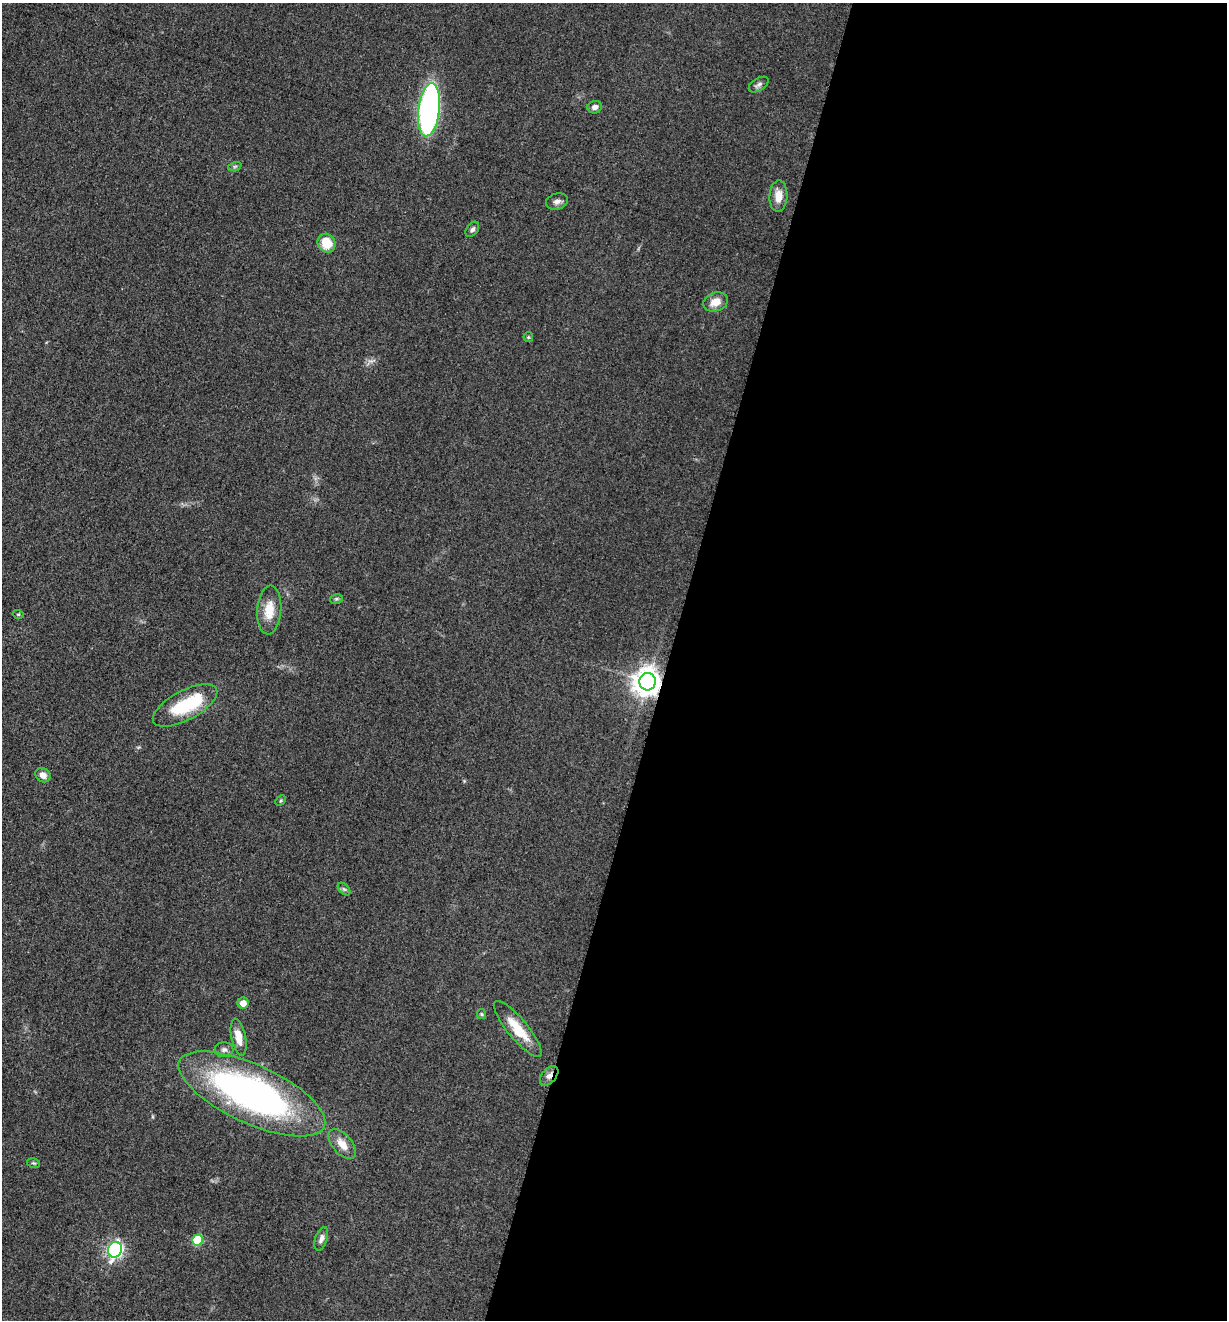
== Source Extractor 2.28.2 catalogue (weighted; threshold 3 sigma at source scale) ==
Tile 12 of 4 x 4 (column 4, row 3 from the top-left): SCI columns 3939-5163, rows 1330-2647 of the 5304 x 5292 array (HDU 1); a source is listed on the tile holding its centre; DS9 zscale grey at full resolution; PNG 1229 x 1322 px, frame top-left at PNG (2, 3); each listed source drawn as its Kron ellipse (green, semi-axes under 4 px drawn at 4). Shown black and unused: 46% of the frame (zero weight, under 3 of 5 exposures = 1% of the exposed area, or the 3 px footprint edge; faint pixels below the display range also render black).
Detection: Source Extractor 2.28.2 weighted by HDU 2 'WHT'; one run over the whole footprint, this tile lists its part. Background 0.0504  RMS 0.0058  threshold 0.0261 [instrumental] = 3 sigma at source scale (4.5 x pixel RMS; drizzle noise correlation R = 1.50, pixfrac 1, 0.05/0.05 arcsec/px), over >= 5 px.
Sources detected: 31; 1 inside a brighter object's white glare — neither listed nor drawn; the other 30 listed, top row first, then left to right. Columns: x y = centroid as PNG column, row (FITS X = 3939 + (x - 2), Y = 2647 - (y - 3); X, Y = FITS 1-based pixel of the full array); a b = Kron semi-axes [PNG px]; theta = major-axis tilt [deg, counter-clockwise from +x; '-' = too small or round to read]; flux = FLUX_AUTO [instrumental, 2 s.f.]
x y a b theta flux
759 84 11 6 32 1.9
595 107 7 6 - 2.4
429 110 27 10 83 170
235 166 7 4 19 1.1
778 196 16 9 87 7.2
557 202 11 8 17 2.6
472 229 8 5 54 1.7
326 243 10 8 -57 13
716 302 13 9 19 6.6
528 337 5 5 - 0.74
336 599 6 4 12 0.93
269 610 24 12 86 12
18 614 5 3 - 0.53
648 682 8 8 - 750
185 705 36 14 28 31
43 775 8 6 -33 3.6
281 801 6 4 45 0.7
344 889 7 4 -44 1.1
243 1003 5 5 - 4.6
481 1014 5 4 - 0.76
518 1029 35 10 -50 16
238 1037 19 7 -78 7.9
224 1050 9 7 1 1.9
549 1076 11 7 48 2.9
252 1094 79 29 -25 220
342 1144 18 9 -50 7.2
34 1163 6 4 -11 0.89
321 1239 12 6 71 2.7
198 1240 5 5 - 30
115 1250 8 7 - 140
Overlapping masked pixels (flux is a lower limit): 2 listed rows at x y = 648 682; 549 1076